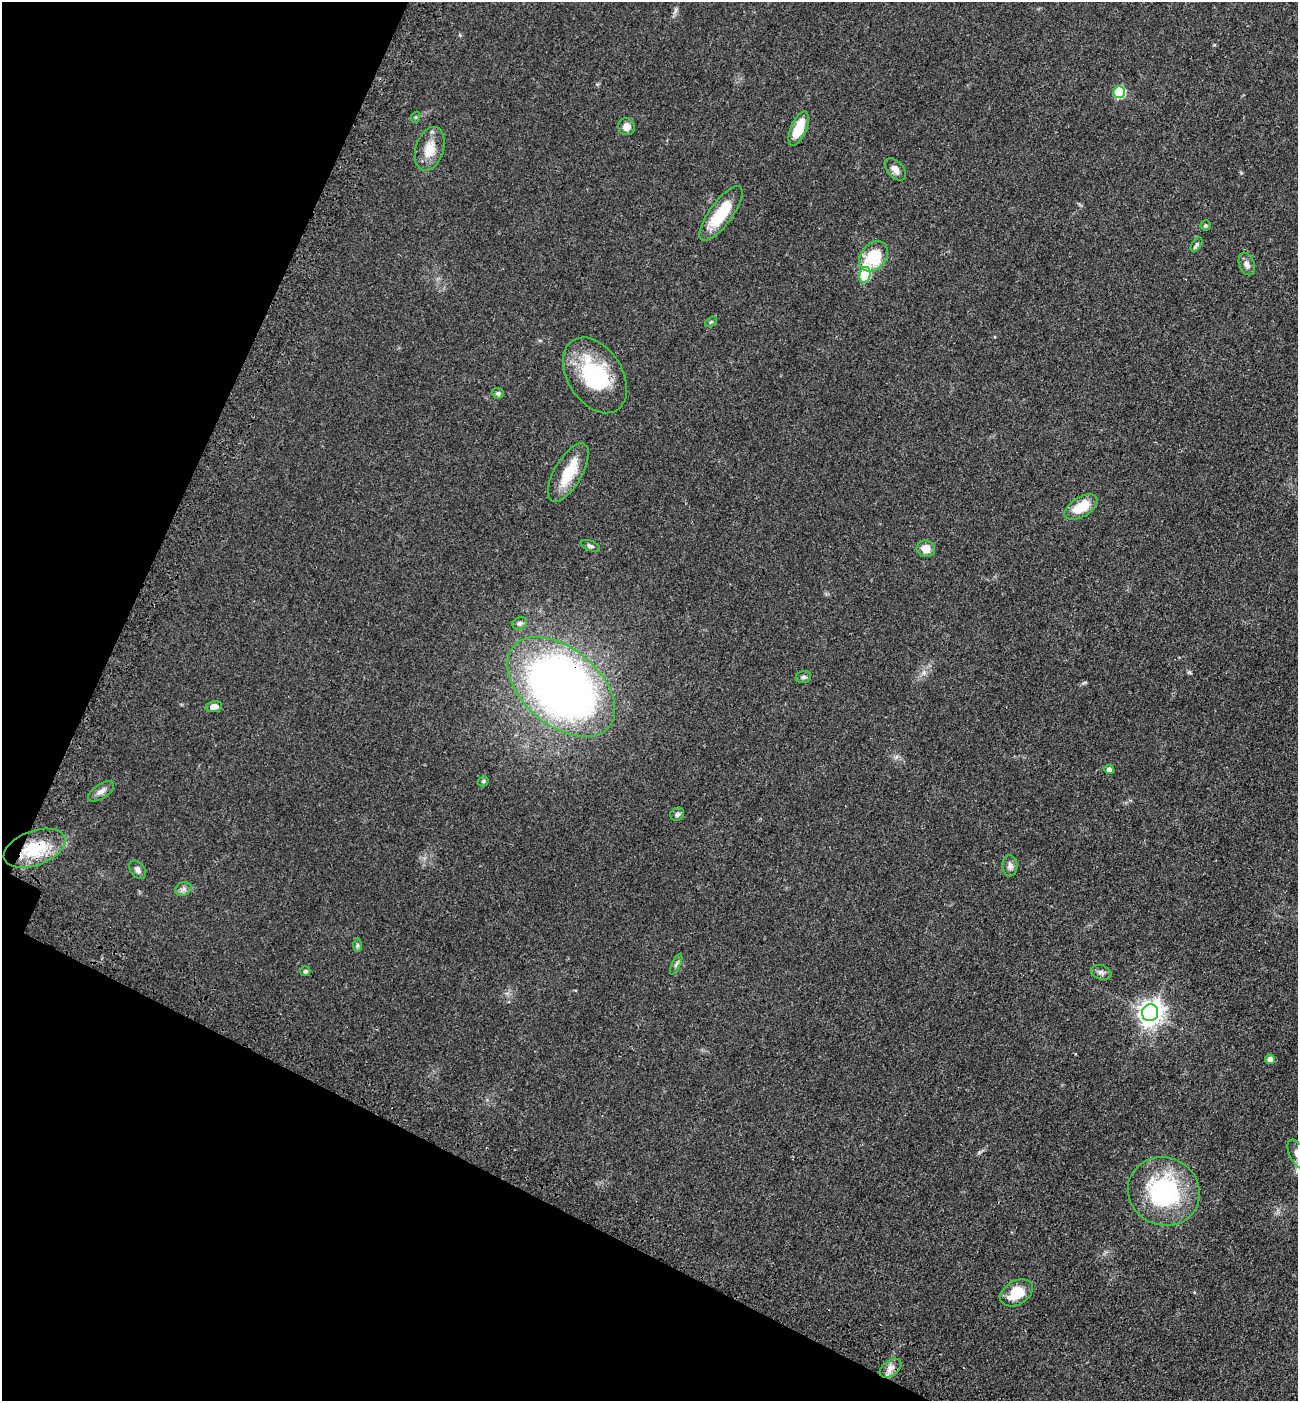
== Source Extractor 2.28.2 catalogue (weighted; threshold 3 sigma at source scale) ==
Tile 9 of 4 x 4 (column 1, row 3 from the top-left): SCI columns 230-1525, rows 1483-2881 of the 5774 x 5764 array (HDU 1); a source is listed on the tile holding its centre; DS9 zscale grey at full resolution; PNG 1300 x 1403 px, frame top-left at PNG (2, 2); each listed source drawn as its Kron ellipse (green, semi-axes under 4 px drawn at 4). Shown black and unused: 22% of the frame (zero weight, under 3 of 4 exposures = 6% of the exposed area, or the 3 px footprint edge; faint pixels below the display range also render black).
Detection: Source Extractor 2.28.2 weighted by HDU 2 'WHT'; one run over the whole footprint, this tile lists its part. Background 0.0449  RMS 0.0053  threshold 0.0239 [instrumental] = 3 sigma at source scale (4.5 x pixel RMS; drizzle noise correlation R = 1.50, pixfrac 1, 0.05/0.05 arcsec/px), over >= 5 px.
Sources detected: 42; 1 inside a brighter listed object's ellipse — not listed separately; the other 41 listed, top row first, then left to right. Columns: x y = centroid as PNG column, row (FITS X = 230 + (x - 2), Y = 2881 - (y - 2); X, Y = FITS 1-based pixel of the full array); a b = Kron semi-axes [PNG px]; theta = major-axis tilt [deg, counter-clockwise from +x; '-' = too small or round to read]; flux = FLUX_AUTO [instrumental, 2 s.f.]
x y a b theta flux
1119 92 6 5 - 37
416 117 5 3 - 0.62
626 127 8 8 - 3.6
799 128 18 7 67 15
430 149 23 14 73 9.5
895 169 13 8 -48 3.4
721 214 33 11 54 20
1205 225 5 5 - 0.83
1197 244 8 4 58 1.1
874 256 17 12 49 20
1247 264 12 7 -69 2.5
865 275 8 5 76 28
711 322 7 3 36 0.71
595 375 41 27 -58 41
498 393 6 5 - 0.93
568 472 33 14 60 16
1081 507 18 9 33 13
590 546 10 5 -20 1.2
926 549 9 8 - 6.1
520 623 7 6 - 1.3
803 677 8 6 15 1.2
561 687 62 38 -40 450
214 707 8 5 12 3.8
1109 769 4 4 - 2.6
483 781 5 4 - 0.87
101 791 15 7 33 2.8
677 814 7 6 - 1.6
35 848 32 17 20 23
1010 866 10 7 -88 2.2
138 870 10 7 -51 1.9
183 889 8 6 22 1.8
357 945 7 4 -90 0.94
676 964 11 4 65 1.3
305 971 5 5 - 0.97
1101 972 11 7 -18 1.9
1150 1013 8 8 - 450
1270 1059 5 4 - 3.8
1297 1154 16 7 -64 3
1164 1191 36 34 -27 64
1016 1293 17 12 31 14
890 1368 12 7 35 3.2
Overlapping masked pixels (flux is a lower limit): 2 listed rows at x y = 561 687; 35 848
Isophote crosses this tile's border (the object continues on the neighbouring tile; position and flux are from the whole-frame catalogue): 1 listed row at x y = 1297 1154